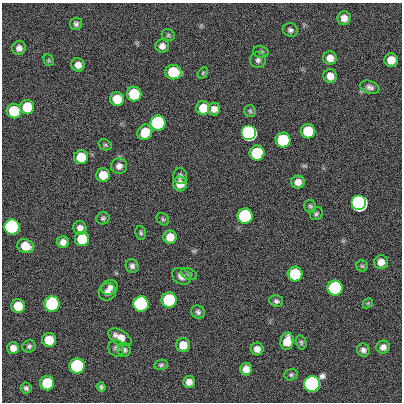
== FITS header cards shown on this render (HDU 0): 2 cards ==
NAXIS1  =                  400
NAXIS2  =                  400

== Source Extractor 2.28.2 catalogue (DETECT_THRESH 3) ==
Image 400 x 400 px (HDU 0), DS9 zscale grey, 1 PNG px = 1 image px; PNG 404 x 404 px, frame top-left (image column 1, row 400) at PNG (2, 3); each listed source drawn as its Kron ellipse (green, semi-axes under 4 px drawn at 4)
Background 0.675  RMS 34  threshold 101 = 3 sigma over >= 5 px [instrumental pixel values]
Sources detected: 86; all 86 listed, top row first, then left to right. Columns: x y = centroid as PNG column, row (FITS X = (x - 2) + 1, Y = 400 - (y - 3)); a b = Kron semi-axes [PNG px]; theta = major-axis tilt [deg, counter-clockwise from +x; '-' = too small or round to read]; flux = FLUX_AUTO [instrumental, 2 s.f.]
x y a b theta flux
344 18 7 6 - 1.6e+04
76 24 6 6 - 6.2e+03
290 30 7 6 - 6.9e+03
168 35 7 5 -25 4.2e+03
162 46 7 6 - 1.3e+04
19 48 7 6 - 1.2e+04
261 52 8 6 -14 4.7e+03
330 58 6 6 - 1.8e+04
49 60 6 4 -61 3.2e+03
258 60 8 7 - 7.2e+03
391 60 7 6 - 3.1e+04
78 65 7 6 - 1.5e+04
173 72 8 7 - 1.2e+05
203 73 6 4 60 2.5e+03
330 76 7 6 - 1.8e+04
370 87 10 6 -17 8.7e+03
134 94 7 7 - 1.2e+05
117 99 7 7 - 4.7e+04
27 107 7 7 - 7.2e+04
203 108 7 7 - 3.8e+04
214 109 6 6 - 1.3e+04
14 111 7 7 - 1.2e+05
250 111 6 6 - 4.1e+03
158 123 7 7 - 1.0e+06
308 131 7 7 - 9.0e+04
145 132 8 7 - 5.1e+04
249 133 7 7 - 3.5e+06
283 140 7 7 - 2.1e+05
105 145 7 5 -20 3.6e+03
257 153 7 7 - 2.1e+05
81 157 7 7 - 5.6e+04
119 166 8 7 - 1.2e+04
103 175 7 7 - 3.5e+04
180 176 8 7 - 7.0e+03
298 182 6 6 - 1.5e+04
180 184 7 7 - 2.4e+04
359 203 7 7 - 1.1e+07
310 206 6 5 - 4.2e+03
316 214 7 6 - 4.6e+03
245 216 7 7 - 5.4e+05
103 218 6 6 - 4.9e+03
163 219 7 5 -44 3.8e+03
12 227 7 7 - 2.9e+06
80 228 7 6 - 1.2e+04
141 233 7 5 -79 4.3e+03
170 237 6 6 - 2.8e+04
82 239 7 7 - 7.6e+04
63 242 6 5 - 1.2e+04
25 246 8 6 -20 3.7e+04
381 262 7 7 - 2.0e+04
132 266 7 6 - 7.3e+03
362 266 6 5 - 3.6e+03
189 274 8 5 -20 4.6e+03
295 274 7 7 - 1.4e+05
181 276 10 7 -34 1.4e+04
110 287 8 7 - 1.1e+04
335 288 7 7 - 5.7e+05
107 292 9 8 - 1.0e+04
169 300 7 7 - 3.1e+05
276 301 7 6 - 5.6e+03
368 303 6 4 45 2.7e+03
52 304 8 7 - 6.1e+05
141 304 7 7 - 2.1e+06
18 306 7 7 - 4.9e+04
198 312 7 6 - 5.8e+03
120 337 13 7 -29 2.4e+04
49 340 7 7 - 4.8e+04
287 341 9 6 79 3.2e+04
301 342 7 5 -75 4.2e+03
183 345 7 7 - 2.9e+04
29 346 7 6 - 5.2e+03
383 347 7 6 - 1.1e+04
13 348 6 6 - 1.3e+04
116 348 8 8 - 7.5e+03
257 349 6 6 - 1.3e+04
124 350 6 6 - 6.7e+03
363 350 7 6 - 7.8e+03
161 365 7 5 8 4.1e+03
77 366 7 7 - 5.2e+05
246 369 6 6 - 1.7e+04
291 375 7 5 21 4.3e+03
189 382 6 6 - 1.5e+04
47 383 7 7 - 9.9e+04
312 384 8 7 - 5.5e+06
101 387 5 4 - 4.5e+03
26 388 5 5 - 5.1e+03